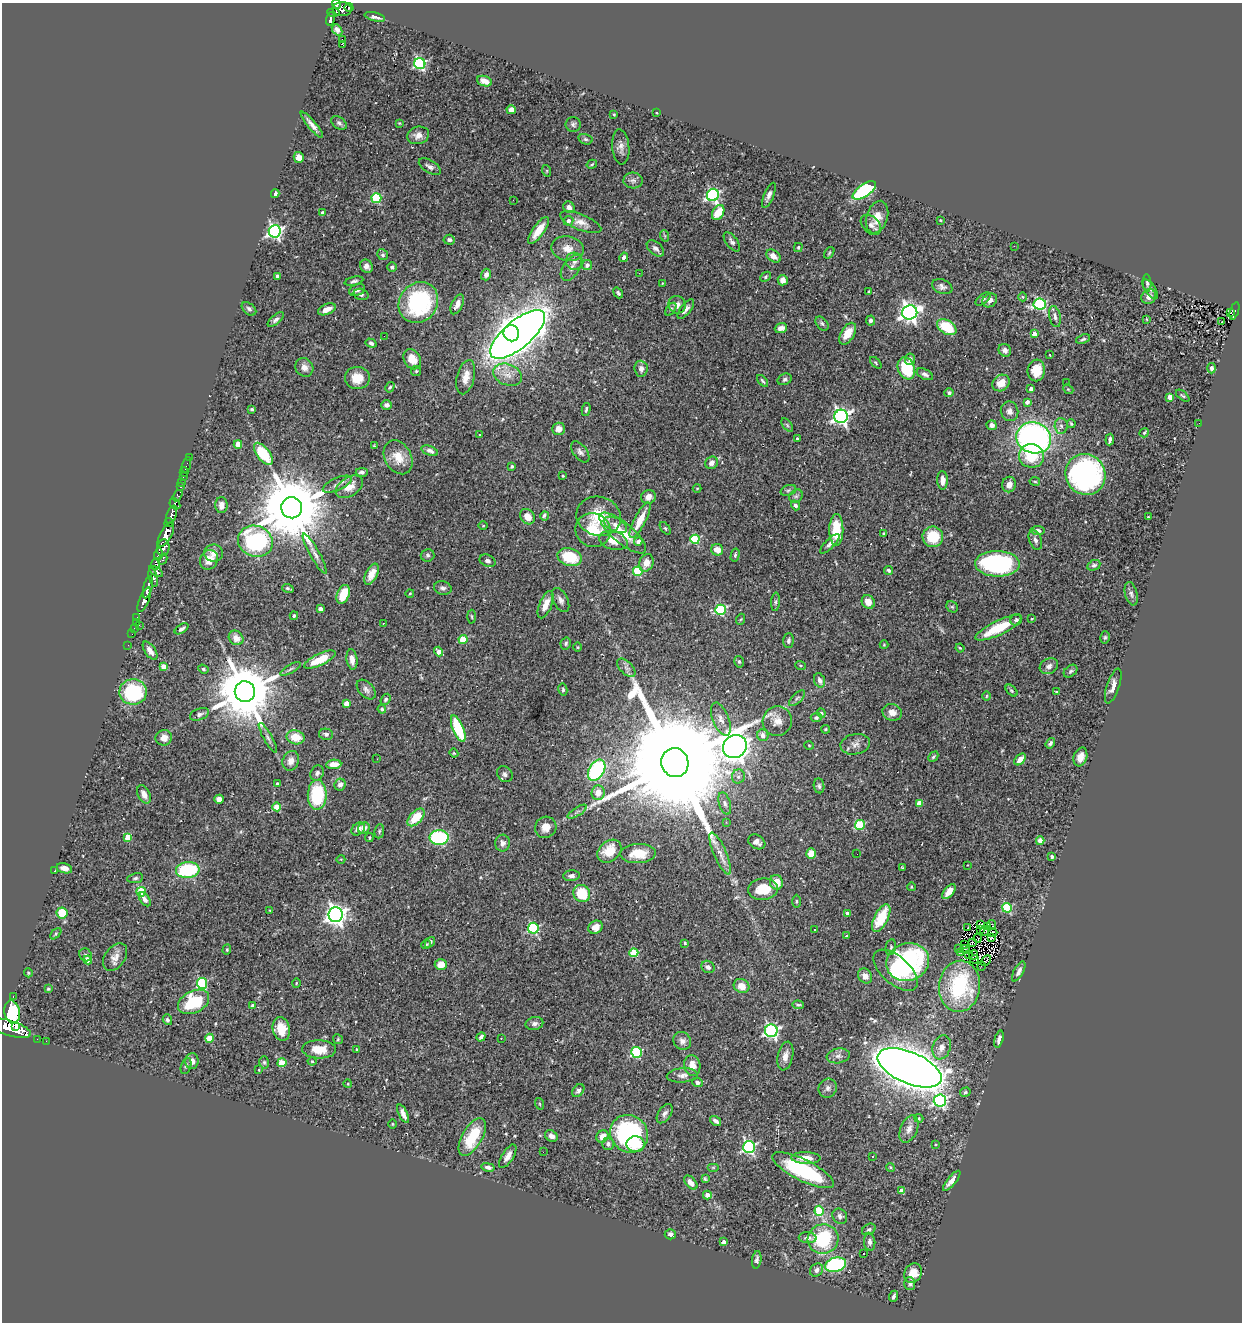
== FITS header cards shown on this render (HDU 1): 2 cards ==
NAXIS1  =                 1240
NAXIS2  =                 1320

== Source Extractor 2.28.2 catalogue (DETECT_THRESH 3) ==
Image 1240 x 1320 px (HDU 1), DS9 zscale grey, 1 PNG px = 1 image px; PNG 1244 x 1324 px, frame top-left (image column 1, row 1320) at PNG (2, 3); each listed source drawn as its Kron ellipse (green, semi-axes under 4 px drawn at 4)
Background 0.424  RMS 0.033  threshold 0.0975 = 3 sigma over >= 5 px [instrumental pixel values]
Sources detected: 490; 1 with non-positive FLUX_AUTO (blend fragments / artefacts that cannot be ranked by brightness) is neither listed nor drawn; the other 489 listed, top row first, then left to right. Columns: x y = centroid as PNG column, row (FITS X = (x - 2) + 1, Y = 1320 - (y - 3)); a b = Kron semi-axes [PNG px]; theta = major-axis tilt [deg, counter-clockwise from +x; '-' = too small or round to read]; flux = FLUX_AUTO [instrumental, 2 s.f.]
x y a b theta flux
336 4 5 4 - 330
349 7 4 3 - 53
342 9 9 7 -2 500
333 12 6 3 -1 190
375 17 10 4 -14 9.1
330 19 7 3 77 180
337 30 6 4 -50 7.7
342 39 3 2 - 1200
342 44 3 2 - 4.6
420 64 5 5 - 330
484 81 8 5 -20 13
511 110 4 4 - 12
657 113 3 2 - 1.7
614 114 3 2 - 2.5
339 123 9 5 -34 6.2
399 123 3 2 - 1.7
573 124 7 7 - 5.6
312 125 16 4 -50 13
418 135 11 8 15 15
585 139 7 5 -16 3.7
621 147 17 8 -85 13
299 157 5 5 - 19
592 164 5 3 - 2.6
430 167 12 6 -30 9
547 171 6 4 -72 2.7
633 180 9 8 - 8.5
864 190 13 6 35 270
275 194 4 4 - 8.5
713 195 6 6 - 360
769 195 13 5 67 9.2
376 198 5 5 - 160
513 200 3 2 - 1.8
569 207 6 5 - 10
322 213 4 3 - 4.1
718 213 8 5 60 39
877 217 17 10 72 29
940 220 3 3 - 2.7
568 221 5 5 - 8.2
581 222 22 8 -22 19
871 225 12 8 -44 11
538 230 16 6 54 34
275 231 6 6 - 530
665 236 6 3 -71 2.7
449 240 6 5 - 5.7
732 242 11 5 -53 7.4
1014 246 3 2 - 2
798 247 4 3 - 2.6
655 248 10 6 -40 8.7
568 249 16 12 -11 26
829 253 6 3 55 2.9
383 255 6 5 - 4.4
773 256 8 5 -36 13
624 257 5 4 - 8
574 261 8 8 - 9.8
587 265 5 5 - 7.2
366 266 7 6 - 10
392 267 4 4 - 3.7
571 268 15 8 56 13
639 273 3 2 - 3.1
486 274 6 5 - 9.8
277 276 4 3 - 7.2
766 277 6 4 44 3.5
783 280 5 5 - 15
354 281 9 4 13 5.3
662 283 3 2 - 1.2
1147 283 9 4 -85 4.5
942 287 10 7 -22 8.8
1150 289 11 5 -56 6.8
357 290 8 5 20 8
869 292 3 2 - 2.6
618 293 6 4 -52 4.1
361 294 7 5 -17 5
1023 297 4 3 - 1.6
1149 297 8 7 - 12
983 299 9 4 38 4.8
990 300 8 6 35 9.7
418 302 21 19 53 230
457 304 11 5 65 15
1040 304 6 5 - 280
677 305 9 8 - 13
249 309 8 5 -39 6
327 309 9 5 23 17
671 309 7 4 54 3.7
686 309 12 5 52 8
1234 311 9 4 72 94
1231 312 3 3 - 22
910 313 8 7 - 1200
1055 317 11 5 -78 8
276 319 10 4 40 7.2
1146 319 4 2 - 1.8
870 320 5 4 - 7.3
1222 322 2 2 - 2.7
822 323 8 5 -48 4.8
947 327 10 6 -31 75
781 328 6 5 - 9.8
511 333 8 8 - 1800
518 334 34 14 40 4500
848 334 12 6 59 38
1034 334 4 4 - 13
384 336 2 2 - 2.2
1083 339 7 4 19 4
371 343 6 4 -30 5.6
1005 350 7 6 - 8.3
1050 355 4 2 - 1.3
412 359 11 8 -57 26
910 359 6 5 - 7.1
876 363 7 3 -46 2.8
304 367 10 8 -52 14
906 368 11 8 -70 100
1211 368 5 4 - 8.6
641 369 8 6 -87 11
1036 370 11 9 82 32
416 371 5 5 - 3
925 374 9 5 -27 7.2
508 375 15 10 -21 25
466 377 17 8 76 23
357 378 12 11 - 38
785 379 7 5 24 4.8
762 381 7 3 -49 3.6
1001 383 9 7 38 22
1066 383 2 2 - 1.1
390 387 5 4 - 3.9
1031 389 4 3 - 9.3
1068 389 5 4 - 2.7
949 393 5 4 - 4.8
1183 396 8 3 -39 2.9
1170 397 4 4 - 26
1027 402 4 4 - 11
387 405 5 4 - 8.1
252 409 3 3 - 3.3
586 410 6 3 77 3.6
1010 411 10 8 -72 11
841 416 7 6 - 770
1199 423 2 2 - 1.4
1071 424 4 3 - 2.7
787 425 7 4 -54 3.9
992 425 5 5 - 7.4
1061 426 8 6 -85 6.6
559 429 6 6 - 15
1144 433 5 4 - 2.5
479 435 3 2 - 4
1034 438 17 15 -21 690
797 439 3 3 - 3.7
1110 440 6 3 83 8.5
238 444 4 4 - 30
374 446 4 3 - 2
430 451 9 4 -21 7.9
580 452 12 7 -53 8.3
263 454 13 6 -53 76
1031 456 12 12 - 69
189 457 2 2 - 4.9
398 457 18 13 -61 38
711 463 7 6 - 10
186 465 8 2 72 15
512 466 3 3 - 4.1
184 472 4 3 - 4.7
362 472 6 4 3 5.6
1086 474 21 19 -56 540
563 476 3 3 - 2.2
183 477 2 2 - 11
942 480 9 5 -89 12
1035 481 5 2 - 2.4
181 482 3 2 - 4.9
337 484 15 6 24 10
1009 484 8 7 - 16
180 487 3 3 - 32
349 487 15 9 33 27
697 488 4 3 - 1.8
788 490 8 5 19 5
177 496 6 4 59 110
796 496 7 6 - 5.5
648 497 7 7 - 15
175 504 6 4 -47 260
221 505 8 6 -89 15
795 505 5 4 - 5.6
292 508 10 10 - 28000
172 515 9 4 72 1100
545 516 5 4 - 9.9
599 516 22 19 -15 71
527 517 8 6 -49 22
1148 517 2 2 - 1.7
640 520 20 5 62 41
169 523 4 3 - 470
615 525 12 7 -26 14
483 526 5 3 - 1.8
665 528 7 4 -54 3.4
593 530 18 16 -28 59
836 530 16 7 89 67
1038 530 7 4 -10 8
623 533 29 10 -40 58
884 534 4 3 - 2.8
166 535 14 5 62 2300
933 537 10 10 - 66
695 539 4 4 - 130
613 540 14 9 -18 29
1035 540 10 6 -70 8.7
255 541 17 15 -20 240
638 541 4 4 - 12
830 544 13 5 45 8.8
163 548 8 6 83 690
717 550 6 5 - 21
214 553 9 8 - 14
158 554 6 3 73 320
315 554 23 5 -61 14
428 555 7 6 - 4.3
735 555 7 4 76 3.7
570 557 12 8 -16 76
163 559 6 4 63 140
209 560 10 8 62 27
488 561 8 6 -23 6.7
646 563 9 7 65 21
155 564 6 4 73 380
997 564 22 13 -2 340
1094 565 7 5 25 4.7
889 570 5 4 - 4.7
638 571 5 4 - 100
156 572 8 4 -33 450
371 574 11 6 63 20
153 578 10 4 -77 420
148 587 11 4 76 1300
288 588 5 2 - 3.6
443 588 9 6 -14 7.2
410 593 4 3 - 1.7
343 594 10 6 68 53
1131 594 12 6 -76 7.8
144 600 13 5 67 1300
560 600 13 7 -63 10
775 602 9 4 85 4
868 602 7 6 - 18
546 605 14 6 68 27
952 607 6 5 - 3.1
320 609 4 4 - 9.2
720 610 5 5 - 200
294 616 4 4 - 3.1
137 617 3 2 - 19
472 617 7 3 -88 2.3
741 619 5 3 - 1.9
1032 619 4 3 - 2.3
1016 620 6 5 - 7.1
136 622 2 2 - 12
383 624 3 2 - 1.7
139 625 2 2 - 30
134 628 2 2 - 9.9
998 628 25 7 25 84
182 629 8 4 34 6.1
132 634 2 2 - 8.2
1105 637 6 4 74 3.4
236 638 8 6 -43 17
463 639 4 4 - 74
788 641 7 5 86 5.1
566 644 6 5 - 3.8
128 645 2 2 - 8.6
884 645 4 4 - 2
578 647 5 3 - 2
960 648 4 3 - 2
150 651 10 5 -55 13
439 651 5 4 - 22
352 659 10 5 -82 14
320 660 17 6 25 59
739 662 6 4 -75 3.6
800 666 5 3 - 2.1
1049 666 9 7 29 9.7
164 667 4 4 - 25
626 668 11 6 -45 9.3
203 669 5 4 - 3.7
290 669 11 4 29 4.7
1070 671 8 5 41 5
820 680 7 5 -70 8.5
1113 686 18 6 71 16
366 690 11 7 -47 8.8
563 690 6 4 -78 3.1
1012 691 7 4 -45 3.9
133 692 13 13 - 190
245 692 10 10 - 18000
1057 692 3 2 - 2.1
986 696 5 3 - 2.1
797 698 10 4 44 6
386 699 6 4 56 4.4
346 703 4 4 - 22
382 709 4 4 - 2.9
892 712 10 8 -19 14
821 713 5 4 - 5
200 714 10 6 20 6.6
816 718 5 4 - 4.9
721 719 17 8 -68 16
777 721 15 14 - 23
458 729 14 5 -68 130
825 729 4 3 - 2.3
326 734 7 5 -11 6.5
763 735 6 5 - 12
295 737 9 7 -13 43
164 738 8 7 - 17
268 738 17 4 -61 8.4
1050 743 6 4 54 4.7
855 744 15 10 10 15
809 745 5 3 - 1.9
735 746 12 11 - 4600
454 753 4 4 - 2.3
933 757 6 4 46 3.5
1080 757 9 6 73 17
377 759 2 2 - 1.1
1020 759 7 4 46 18
291 761 10 8 71 15
675 763 14 13 - 130000
334 764 8 4 3 21
597 770 11 7 59 230
317 773 8 6 62 6.2
505 774 8 7 - 7
738 776 7 6 - 6.9
277 784 3 3 - 4.8
340 785 6 5 - 10
819 786 7 5 -81 4.9
598 793 7 6 - 20
144 794 10 6 -63 14
317 795 15 9 89 150
219 799 5 4 - 13
919 803 4 4 - 29
725 804 11 5 -73 7.2
277 807 4 4 - 43
577 812 11 4 32 6.6
416 817 11 6 48 54
726 822 4 4 - 2
860 825 5 4 - 110
546 827 11 10 - 21
364 828 6 5 - 13
358 829 7 5 41 13
379 831 7 5 82 3.5
128 837 4 4 - 37
439 837 9 7 -1 240
369 838 4 3 - 2.3
1040 841 4 4 - 18
757 842 9 6 -32 12
503 843 8 7 - 9.8
609 851 13 10 41 50
638 853 17 9 2 48
811 853 5 5 - 30
720 854 23 6 -67 23
857 854 2 2 - 2.6
1052 857 4 3 - 3.3
341 859 4 3 - 1.6
967 865 3 2 - 1.3
902 867 4 3 - 1.7
64 868 8 5 -15 12
188 870 12 8 7 160
55 871 3 2 - 9.8
571 876 8 5 4 8.1
135 878 8 5 8 4.8
776 882 7 6 - 30
911 887 4 3 - 1.8
763 889 15 10 6 52
141 892 5 4 - 93
949 892 9 5 50 17
582 893 9 8 - 76
145 899 8 4 -54 9
796 901 7 3 -90 3.2
1007 908 5 4 - 140
270 910 4 3 - 1.8
62 913 5 5 - 55
847 913 3 3 - 4.6
336 915 7 7 - 1300
881 918 15 7 63 77
981 924 3 2 - 1.5
992 925 5 3 - 2.9
987 926 3 3 - 2.4
595 927 7 6 - 26
533 928 5 5 - 190
967 928 3 2 - 2.2
815 929 3 2 - 3.1
980 929 2 2 - 1.8
984 931 5 3 - 1.5
993 933 4 2 - 2.6
56 934 7 4 45 3.3
846 936 3 2 - 2.4
991 937 4 2 - 3.2
978 938 4 3 - 2.5
430 942 6 4 54 5.6
972 942 3 2 - 2.5
685 943 4 3 - 2.5
426 944 5 4 - 4.2
965 944 3 2 - 1.2
891 947 8 5 79 4.2
959 948 3 2 - 2.6
965 949 5 2 - 3.4
227 950 5 4 - 2.6
634 953 4 4 - 85
960 953 3 2 - 2
968 954 3 2 - 1.9
86 955 7 6 - 4.6
973 955 5 2 - 1.2
115 957 15 10 54 17
974 959 5 2 - 2.4
88 960 4 4 - 21
986 960 6 2 43 0.89
908 962 21 18 18 340
441 965 6 5 - 24
981 966 4 2 - 1.8
708 967 7 6 - 6.9
896 970 27 14 -41 71
1019 971 11 4 62 8.5
28 973 4 4 - 2.4
865 976 8 6 -57 13
202 983 5 5 - 180
296 983 4 3 - 1.8
741 986 8 6 -28 21
960 986 25 20 83 200
48 989 3 3 - 2.9
13 996 3 2 - 13
194 1002 16 11 27 110
798 1005 6 4 -2 3.3
252 1006 4 4 - 7
12 1012 12 7 -81 17000
167 1020 5 4 - 4.4
534 1024 9 6 13 8.6
15 1026 4 3 - 1700
10 1028 22 7 -17 3800
281 1029 12 8 -77 37
771 1031 6 6 - 430
481 1037 5 3 - 6.6
210 1038 4 4 - 53
501 1038 3 2 - 4.2
37 1039 2 2 - 5.2
338 1039 5 4 - 2.8
999 1039 9 4 75 11
46 1041 2 2 - 5.8
682 1041 9 8 - 9.5
942 1047 12 9 71 17
319 1049 17 9 -2 41
357 1050 4 3 - 2.3
637 1052 5 5 - 180
785 1056 14 7 77 17
838 1056 11 7 9 10
192 1061 8 6 88 12
312 1061 4 4 - 2.2
264 1062 6 5 - 3.7
282 1063 4 4 - 61
692 1065 10 8 -79 21
186 1066 8 5 74 5.1
910 1068 34 15 -23 5800
259 1070 3 2 - 1.4
682 1075 15 7 4 12
697 1082 5 5 - 7.3
348 1084 4 3 - 1.7
828 1088 10 9 - 9
578 1091 7 5 51 6.3
965 1092 5 4 - 3.4
940 1100 6 6 - 330
540 1104 6 3 -71 2.7
403 1114 10 4 -65 13
665 1114 11 6 56 8
919 1118 4 4 - 2.8
715 1121 6 4 -35 7.4
392 1124 4 3 - 1.5
909 1129 14 8 66 16
629 1134 20 18 -43 320
551 1136 7 5 -32 10
602 1136 6 5 - 24
472 1137 21 10 59 84
608 1144 6 5 - 7.6
636 1144 9 7 -7 26
936 1144 4 2 - 1.9
749 1147 6 6 - 380
543 1152 2 2 - 2.7
508 1156 13 5 58 16
873 1156 2 2 - 2
806 1158 14 6 -1 23
488 1167 6 4 -12 6.4
713 1167 6 4 0 2.3
890 1167 4 3 - 2
803 1170 34 10 -26 210
705 1179 4 4 - 3.2
952 1181 12 4 50 14
691 1183 8 5 -47 14
902 1191 4 4 - 27
707 1195 4 4 - 13
819 1211 5 4 - 110
840 1216 8 6 -48 7.2
869 1229 7 5 30 4.5
670 1234 5 5 - 9.1
808 1238 9 5 -3 8.9
823 1239 15 14 - 140
724 1242 4 4 - 12
870 1242 9 5 -83 8.1
864 1254 3 2 - 3.8
757 1260 9 4 81 6.1
835 1265 11 7 16 280
817 1270 7 6 - 7.2
913 1273 10 8 60 32
910 1283 6 5 - 5.5
894 1296 5 3 - 4.7
At the frame edge (FLAGS 8, measured only in part): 1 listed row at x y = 336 4
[1 non-positive-flux detection neither listed nor drawn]